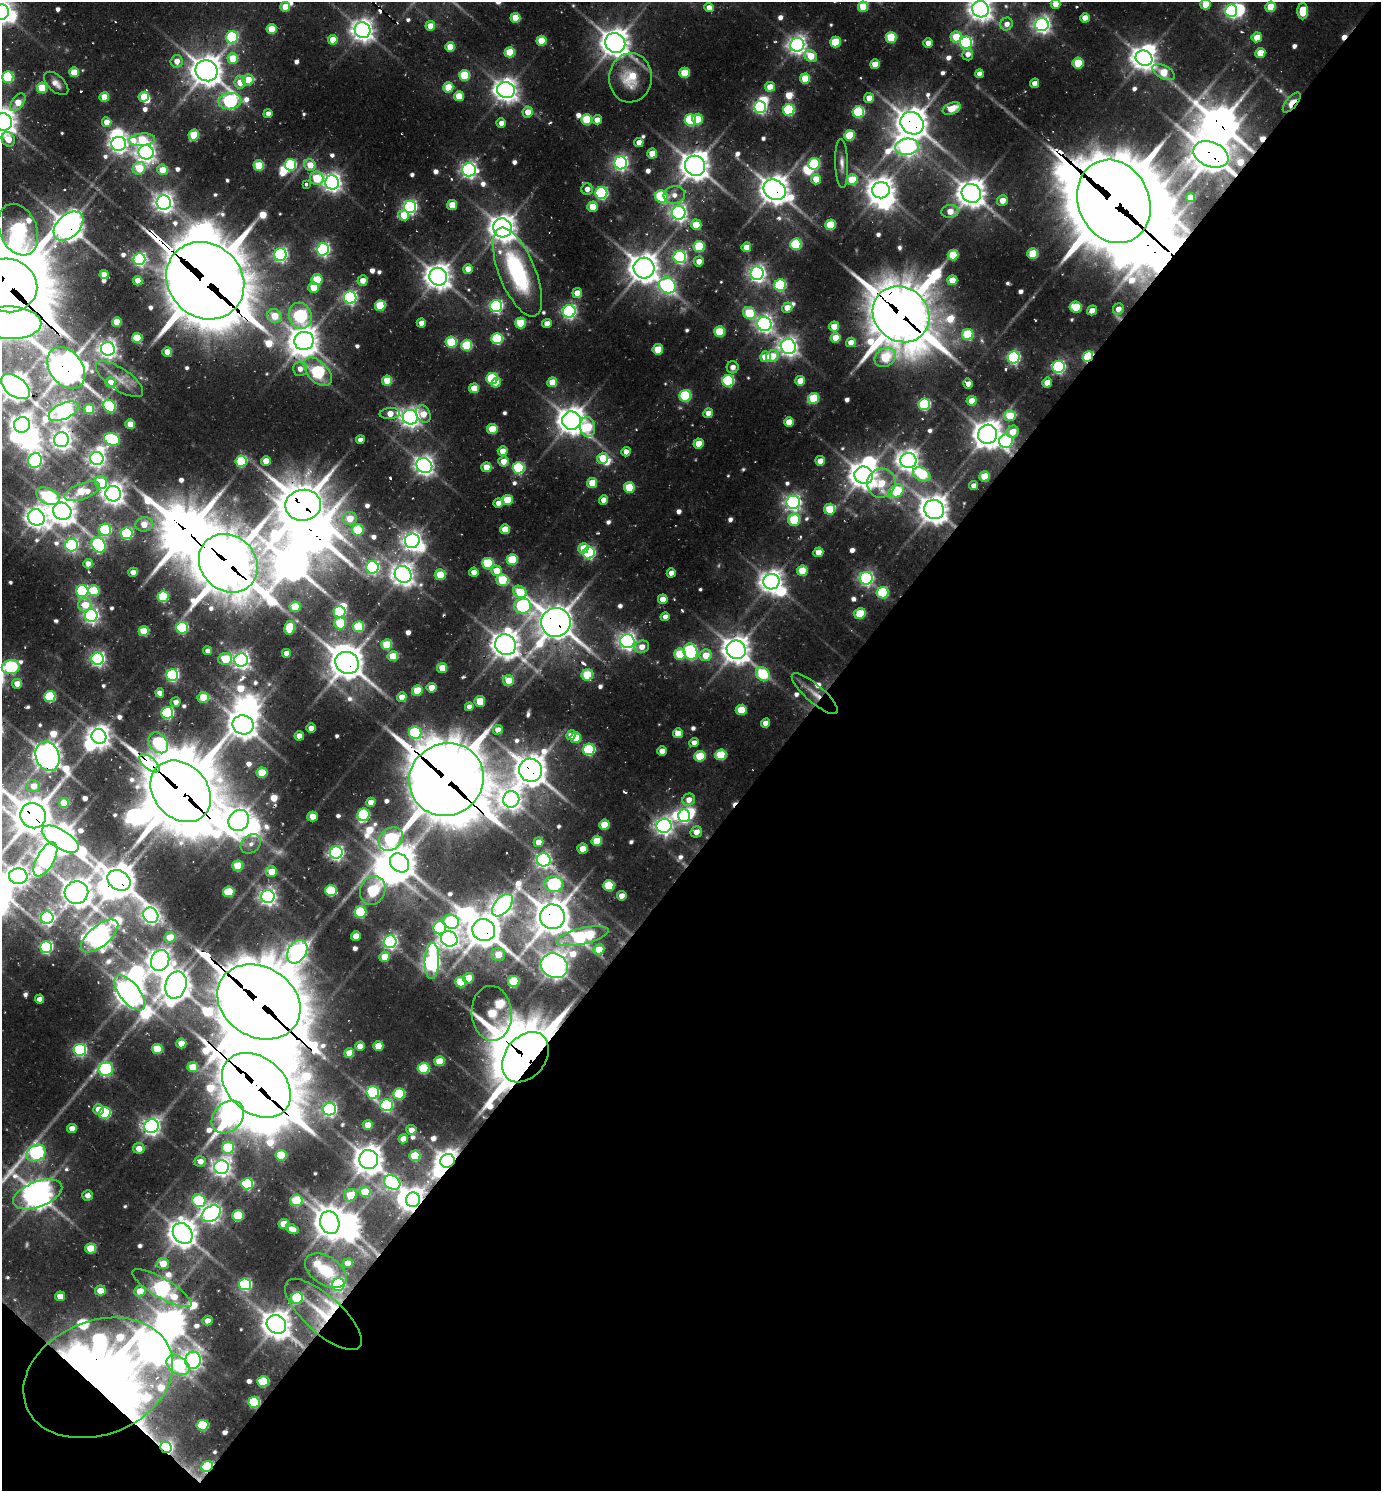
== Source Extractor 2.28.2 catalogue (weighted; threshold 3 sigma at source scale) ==
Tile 15 of 4 x 4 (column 3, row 4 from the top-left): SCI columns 3055-4433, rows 33-1521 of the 5997 x 5989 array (HDU 1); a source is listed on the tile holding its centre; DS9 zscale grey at full resolution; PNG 1383 x 1493 px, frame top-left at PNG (2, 2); each listed source drawn as its Kron ellipse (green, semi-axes under 4 px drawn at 4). Shown black and unused: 44% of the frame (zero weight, under 2 of 3 exposures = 3% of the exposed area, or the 3 px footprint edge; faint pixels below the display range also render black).
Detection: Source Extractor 2.28.2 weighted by HDU 2 'WHT'; one run over the whole footprint, this tile lists its part. Background 0.103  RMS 0.0094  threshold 0.0425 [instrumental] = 3 sigma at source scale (4.5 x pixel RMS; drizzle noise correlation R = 1.50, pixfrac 1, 0.05/0.05 arcsec/px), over >= 5 px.
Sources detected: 727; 5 too faint to see at this stretch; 56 inside a brighter object's white glare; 8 cosmic-ray / hot-pixel residue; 1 long thin detection or spike segment (spike, bleed or trail) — neither listed nor drawn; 12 inside a brighter listed object's ellipse — not listed separately; of the other 645, all 500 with FLUX_AUTO >= 7.26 (the completeness limit of this list) listed and drawn (145 fainter detections not listed), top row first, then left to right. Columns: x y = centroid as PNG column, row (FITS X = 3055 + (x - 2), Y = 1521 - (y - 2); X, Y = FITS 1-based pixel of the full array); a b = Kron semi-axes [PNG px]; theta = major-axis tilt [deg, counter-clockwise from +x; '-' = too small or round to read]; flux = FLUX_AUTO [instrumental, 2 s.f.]
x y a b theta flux
1055 4 5 4 - 13
1206 4 5 5 - 27
285 7 5 4 - 25
863 7 5 5 - 38
1271 7 5 5 - 33
709 8 4 4 - 11
981 9 8 8 - 1000
1231 11 6 6 - 270
1303 11 8 5 -89 37
2 12 7 7 - 760
515 18 5 5 - 27
1085 18 5 4 - 18
1007 24 6 6 - 8.8
1042 25 7 6 - 510
430 26 5 5 - 18
272 29 5 5 - 32
363 30 8 7 - 940
232 37 6 6 - 110
891 37 5 5 - 55
956 37 5 5 - 34
1257 37 5 5 - 19
333 40 5 5 - 21
541 41 5 5 - 34
835 42 5 5 - 52
615 43 10 9 - 1600
928 43 5 4 - 9.1
966 43 6 6 - 170
797 45 7 7 - 610
450 47 5 5 - 25
510 52 5 5 - 39
1260 53 5 5 - 22
968 54 6 5 - 8.4
811 56 7 5 -32 25
233 58 5 5 - 33
1144 58 8 7 - 1100
177 61 6 6 - 12
1078 63 5 5 - 46
875 64 5 4 - 20
207 71 11 10 - 1800
74 72 5 5 - 28
1164 72 12 6 -27 31
685 73 5 5 - 39
979 74 4 4 - 8.2
464 75 5 5 - 59
8 77 5 5 - 100
631 78 24 21 85 40
805 78 5 5 - 34
248 80 6 5 - 23
240 82 6 6 - 19
56 83 15 8 -43 7.7
1034 83 5 4 - 10
448 87 5 5 - 32
770 87 5 5 - 19
42 88 5 5 - 52
506 90 9 8 - 1000
459 96 5 5 - 30
104 97 5 5 - 26
144 97 5 5 - 34
869 98 5 4 - 13
230 101 11 8 8 230
18 102 10 6 54 19
1292 103 12 5 50 19
760 107 6 6 - 240
952 108 9 5 21 22
789 110 6 5 - 110
528 112 5 5 - 14
858 112 6 5 - 110
268 114 4 4 - 7.7
698 119 5 5 - 34
587 120 5 5 - 56
597 120 5 4 - 9.5
690 120 6 5 - 110
3 122 9 8 - 1300
107 122 5 5 - 14
501 123 4 4 - 8.3
912 123 12 10 -36 1900
194 135 5 5 - 50
849 135 5 5 - 57
8 139 7 6 - 21
142 140 13 6 5 50
639 142 4 4 - 9.9
119 144 7 7 - 550
907 147 12 8 7 550
146 152 7 7 - 700
652 153 5 5 - 22
1211 154 18 12 -22 2900
621 163 6 6 - 360
814 164 6 6 - 100
842 164 24 6 -88 8.3
290 165 6 5 - 100
310 165 6 5 - 18
259 166 5 5 - 47
695 166 10 9 - 1600
139 168 6 6 - 40
163 170 5 5 - 20
469 170 7 6 - 450
317 178 7 6 - 47
816 179 5 5 - 21
852 180 5 5 - 40
332 182 7 7 - 620
306 184 3 3 - 25
587 189 6 5 - 8.4
775 190 12 9 -32 1600
881 190 9 8 - 1200
601 193 6 6 - 190
971 193 10 9 - 1500
674 195 11 8 2 9.2
661 197 6 6 - 100
1191 197 4 4 - 19
1002 200 5 5 - 14
1114 201 43 35 -66 13000
164 203 7 7 - 700
452 205 5 5 - 29
410 207 6 6 - 280
592 207 5 5 - 26
950 211 8 6 7 16
679 213 7 7 - 480
404 215 5 5 - 26
696 225 5 5 - 30
830 225 5 5 - 49
68 226 17 11 43 1700
502 228 9 9 - 1300
18 230 27 18 -67 450
796 244 6 5 - 86
699 247 5 5 - 67
746 247 5 4 - 18
323 249 6 6 - 280
1033 253 5 5 - 48
280 254 6 6 - 300
953 255 5 5 - 34
680 257 6 6 - 230
139 259 6 6 - 290
699 261 5 5 - 12
644 268 10 10 - 1600
468 269 5 4 - 17
517 272 47 18 -68 130
757 273 6 6 - 490
104 275 4 4 - 15
438 277 9 8 - 1300
317 279 5 5 - 47
363 280 5 5 - 13
952 280 5 5 - 23
138 281 5 4 - 16
205 281 41 36 -43 9400
7 285 30 26 -15 9600
667 285 8 7 - 280
780 285 6 5 - 110
313 287 5 5 - 25
577 293 5 5 - 16
350 297 6 6 - 280
380 305 5 5 - 60
496 306 6 6 - 220
1076 307 6 5 - 45
787 308 5 5 - 14
1118 309 6 5 - 11
1092 310 5 4 - 12
569 311 6 6 - 300
749 313 6 6 - 54
901 314 30 26 -42 5600
275 316 8 6 -32 27
300 316 13 11 -74 230
117 322 5 5 - 28
10 323 32 16 -1 1300
421 323 4 4 - 10
520 323 5 5 - 46
547 323 5 4 - 9.4
764 324 7 7 - 490
834 326 5 5 - 23
720 332 5 5 - 52
968 334 6 5 - 75
137 338 5 5 - 45
836 338 5 5 - 26
497 339 5 5 - 100
304 341 10 9 - 1500
451 342 5 5 - 77
851 342 5 4 - 13
467 345 5 5 - 71
788 346 8 7 - 650
108 349 7 6 - 570
658 349 5 5 - 29
167 352 5 5 - 17
772 356 6 5 - 20
765 357 5 5 - 24
885 357 11 9 32 54
1088 357 6 4 47 140
1014 358 6 6 - 230
733 367 6 6 - 7.3
1059 367 6 6 - 220
66 368 23 16 -53 2300
300 369 7 7 - 8.6
318 372 17 10 -46 170
119 379 27 11 -34 14
492 379 6 5 - 93
387 381 5 5 - 36
728 381 6 6 - 120
800 381 5 5 - 20
110 382 5 5 - 14
552 382 5 5 - 24
496 383 5 4 - 15
1047 383 5 4 - 17
968 384 5 5 - 7.5
15 387 16 9 -37 1600
474 388 5 5 - 24
685 396 6 5 - 110
814 398 6 5 - 61
972 401 5 5 - 18
924 404 6 5 - 130
110 406 7 5 -43 130
89 409 5 5 - 38
63 411 16 8 25 580
708 413 5 4 - 11
390 414 10 5 5 17
423 414 9 6 -60 15
1010 416 6 5 - 32
410 417 7 7 - 700
571 421 9 9 - 1400
789 422 5 5 - 24
130 424 5 5 - 17
22 425 8 8 - 770
587 427 10 7 -81 55
492 429 5 5 - 40
1013 432 6 5 - 16
988 434 10 9 - 1500
112 439 8 6 -20 150
61 440 7 7 - 720
360 440 4 4 - 8.5
1006 441 7 6 - 240
698 444 5 5 - 22
503 451 5 4 - 15
626 452 5 4 - 8
97 458 6 6 - 440
603 458 5 5 - 30
35 461 7 6 - 280
241 461 5 5 - 89
266 461 5 4 - 17
503 461 5 5 - 15
820 461 5 5 - 14
908 461 8 7 - 950
424 466 8 7 - 670
486 467 5 5 - 25
519 468 6 5 - 140
922 474 9 6 -28 65
864 475 9 8 - 1400
985 476 5 5 - 33
101 482 6 6 - 42
592 483 5 5 - 30
881 483 14 14 - 36
973 486 4 4 - 7.5
629 487 5 5 - 47
82 491 18 8 21 41
896 491 8 6 29 78
113 494 8 7 - 930
48 496 12 8 -25 110
507 500 5 5 - 37
603 500 5 4 - 13
793 502 7 6 - 440
498 503 4 4 - 8.3
303 505 18 15 7 3500
830 509 6 5 - 41
934 509 10 9 - 1600
62 511 9 8 - 1300
36 517 9 8 - 880
350 519 7 6 - 23
794 520 6 6 - 69
144 524 9 7 12 16
505 529 5 5 - 27
105 530 6 6 - 120
358 530 6 5 - 59
127 533 6 6 - 130
412 541 7 7 - 660
72 545 6 6 - 210
98 545 8 6 -50 220
583 548 5 5 - 25
818 552 5 4 - 14
589 553 6 5 - 160
512 560 5 5 - 65
228 563 31 27 -43 5200
488 563 6 5 - 84
88 564 5 4 - 9.6
372 567 6 6 - 260
497 571 5 5 - 22
802 571 5 5 - 34
133 572 5 4 - 11
474 572 4 4 - 10
671 573 4 4 - 10
403 574 9 8 - 940
440 575 5 5 - 33
866 578 6 6 - 330
502 580 6 5 - 55
771 582 8 7 - 990
82 591 6 6 - 160
94 591 6 5 - 60
520 592 7 5 -33 43
883 593 6 5 - 97
163 597 5 5 - 92
663 599 5 4 - 15
85 605 7 6 - 23
523 606 8 7 - 200
295 607 5 5 - 35
339 612 6 5 - 98
860 614 6 5 - 42
91 615 6 6 - 390
665 617 5 4 - 7.5
556 622 15 14 - 2400
340 623 6 6 - 51
358 627 5 5 - 60
182 628 6 6 - 110
289 628 7 5 81 59
144 631 5 5 - 46
627 641 7 7 - 550
387 645 5 5 - 44
505 645 11 10 - 1500
642 647 7 6 - 12
736 650 9 9 - 1500
208 651 4 4 - 7.5
690 651 8 7 - 220
286 653 4 4 - 10
680 654 6 5 - 47
706 655 6 5 - 21
393 656 5 5 - 31
98 659 6 6 - 330
225 659 7 6 - 36
241 660 7 6 - 560
347 663 12 10 -28 2100
11 667 9 7 12 160
442 668 5 5 - 25
763 674 7 6 - 84
172 675 6 6 - 220
587 675 6 5 - 56
508 680 5 5 - 21
17 684 5 5 - 15
432 688 5 5 - 19
417 691 5 5 - 35
160 693 4 4 - 10
815 694 29 9 -41 16
50 697 5 5 - 87
203 697 5 5 - 29
402 697 5 5 - 15
480 701 5 5 - 28
176 702 5 5 - 7.4
469 707 4 4 - 8.6
741 710 5 5 - 35
167 713 6 6 - 160
765 723 5 4 - 10
243 725 10 9 - 1500
311 728 4 4 - 10
498 730 5 4 - 11
415 733 6 6 - 110
678 733 5 5 - 17
571 735 5 4 - 13
99 736 8 7 - 950
299 736 5 4 - 14
576 738 5 5 - 32
158 743 11 8 -51 140
694 743 5 4 - 8
589 749 6 5 - 130
662 751 5 4 - 12
721 755 5 5 - 58
47 756 15 11 -71 1500
700 756 5 5 - 50
149 763 12 6 -41 160
531 770 11 11 - 1900
262 773 5 5 - 38
446 779 38 36 32 8300
33 786 6 6 - 15
181 791 34 27 -47 7700
511 799 8 8 - 790
689 800 6 6 - 10
371 802 5 4 - 13
64 803 5 5 - 23
364 815 6 6 - 100
33 816 13 12 - 2700
684 816 6 6 - 250
312 817 5 5 - 15
239 820 11 10 - 1200
604 825 5 5 - 32
664 826 7 7 - 560
696 832 6 5 - 11
60 839 21 9 -31 1800
391 839 13 10 40 180
597 841 5 5 - 37
538 842 5 4 - 15
251 844 11 8 37 7.7
582 849 5 5 - 14
336 853 6 6 - 350
45 859 19 8 61 340
544 860 7 6 - 370
400 863 10 8 -45 1900
238 866 5 5 - 42
271 872 6 5 - 23
18 876 9 8 - 730
119 880 12 9 -31 2100
554 884 9 7 -8 170
609 886 5 5 - 62
331 891 6 5 - 75
373 891 15 12 64 100
229 892 6 5 - 53
76 893 12 11 - 1600
622 896 5 4 - 13
268 897 7 6 - 500
502 905 13 7 51 700
361 912 6 6 - 86
151 915 8 7 - 480
552 917 12 12 - 2400
47 918 6 6 - 270
451 922 8 7 - 120
440 928 6 6 - 130
484 930 11 11 - 2300
100 936 22 10 39 1100
356 936 5 4 - 15
583 936 27 8 13 170
170 937 6 5 - 22
449 939 8 7 - 640
390 942 6 6 - 330
46 947 6 6 - 210
599 949 5 5 - 21
297 952 13 9 58 700
498 954 6 6 - 18
385 957 5 5 - 26
160 960 10 9 - 930
432 961 18 7 87 520
554 966 14 12 -28 1300
468 978 5 5 - 26
514 981 6 5 - 67
461 982 5 5 - 51
176 985 14 10 74 1700
130 993 21 10 -51 1500
40 999 4 4 - 8.2
259 1002 44 35 -31 11000
492 1013 27 20 -86 80
181 1043 5 5 - 21
360 1046 5 4 - 11
378 1046 5 4 - 23
157 1049 5 5 - 46
80 1050 6 6 - 210
349 1053 5 4 - 21
525 1057 28 20 52 6300
439 1061 5 5 - 31
193 1067 5 5 - 35
423 1068 6 5 - 76
106 1069 7 6 - 200
256 1085 38 28 -39 8100
373 1092 6 6 - 140
399 1094 6 5 - 82
386 1105 6 6 - 170
98 1109 5 5 - 15
330 1109 6 6 - 310
105 1113 6 5 - 120
228 1117 18 14 46 320
368 1125 5 4 - 15
151 1126 7 7 - 540
72 1128 5 4 - 14
411 1130 5 5 - 9.4
403 1139 5 4 - 12
139 1148 5 5 - 13
228 1148 6 6 - 73
36 1153 10 8 26 260
281 1155 6 5 - 52
415 1156 5 5 - 43
369 1160 9 9 - 1600
200 1161 6 5 - 9.2
447 1161 7 7 - 960
221 1167 7 7 - 610
392 1182 9 6 -29 230
247 1184 6 5 - 110
365 1192 5 5 - 39
38 1194 26 12 21 1700
87 1195 5 5 - 7.3
350 1195 7 5 44 32
413 1200 7 7 - 1100
199 1201 7 6 - 92
296 1201 6 5 - 62
211 1214 10 7 34 550
238 1215 6 5 - 67
330 1223 12 9 -74 1600
284 1224 5 5 - 27
292 1229 7 4 -26 10
183 1233 11 9 -52 1500
90 1248 5 5 - 36
348 1263 5 4 - 12
163 1264 6 5 - 21
326 1271 23 14 -33 33
245 1284 6 6 - 190
338 1284 6 6 - 120
162 1288 34 9 -30 490
100 1291 5 5 - 16
140 1291 6 5 - 18
60 1296 5 5 - 14
297 1298 6 5 - 77
323 1314 49 18 -42 45
207 1321 5 4 - 9.9
276 1324 10 9 - 1500
193 1360 8 7 - 520
178 1365 12 8 -33 110
98 1378 77 57 22 2400
263 1381 6 5 - 76
254 1402 6 5 - 88
202 1425 6 5 - 91
166 1447 6 5 - 260
207 1466 6 5 - 120
Overlapping masked pixels (flux is a lower limit): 42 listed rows (the first 20) at x y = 1292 103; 912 123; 1211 154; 775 190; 1114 201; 68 226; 205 281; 7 285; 901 314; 10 323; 1088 357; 66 368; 318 372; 15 387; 685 396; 303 505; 934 509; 228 563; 556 622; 347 663
Isophote crosses this tile's border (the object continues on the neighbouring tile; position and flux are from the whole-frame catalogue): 12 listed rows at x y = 1055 4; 1206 4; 863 7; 981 9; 2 12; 3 122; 18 230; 7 285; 10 323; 15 387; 11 667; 38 1194